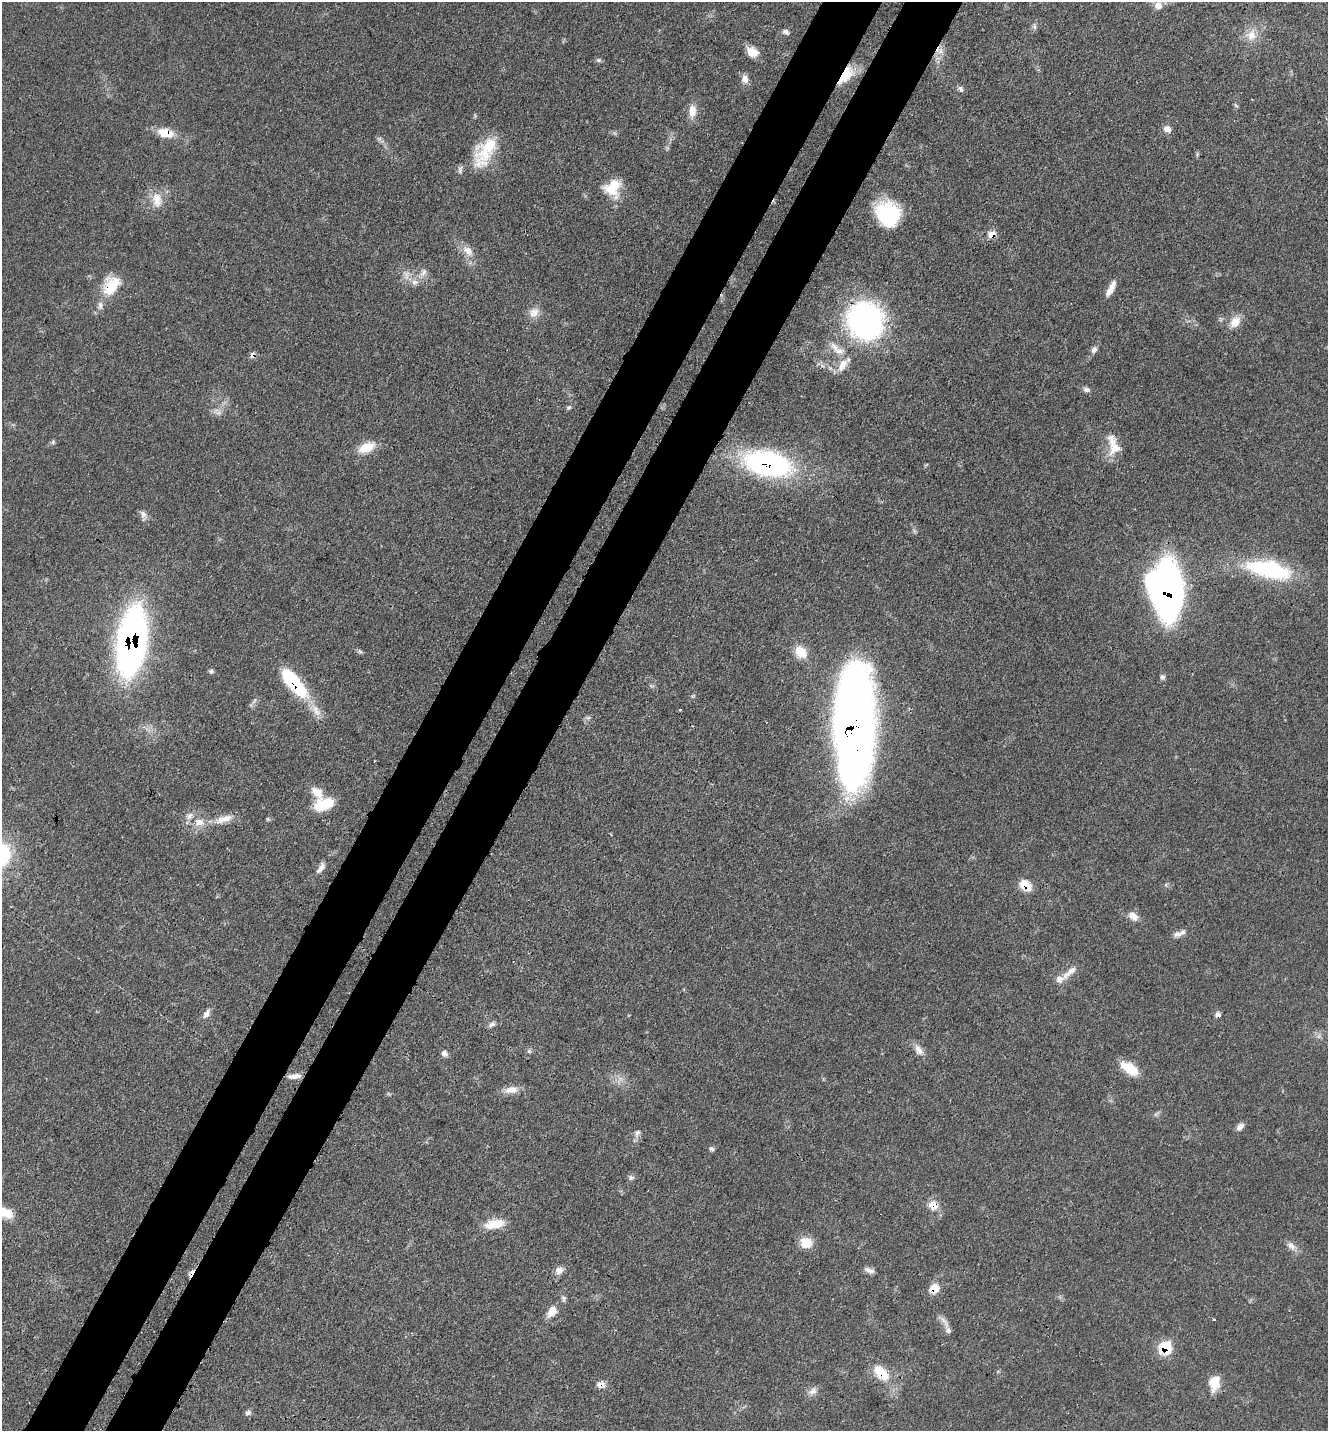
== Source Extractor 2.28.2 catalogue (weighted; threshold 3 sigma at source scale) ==
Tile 7 of 4 x 4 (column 3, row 2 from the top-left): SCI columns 2890-4215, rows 2956-4384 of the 5919 x 5911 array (HDU 1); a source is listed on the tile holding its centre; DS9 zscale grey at full resolution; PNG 1330 x 1433 px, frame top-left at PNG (2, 2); no overlay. Shown black and unused: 9% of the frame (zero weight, under 3 of 4 exposures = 9% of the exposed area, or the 3 px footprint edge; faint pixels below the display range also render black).
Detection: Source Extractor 2.28.2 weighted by HDU 2 'WHT'; one run over the whole footprint, this tile lists its part. Background 0.0616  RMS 0.0036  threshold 0.0161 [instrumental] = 3 sigma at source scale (4.5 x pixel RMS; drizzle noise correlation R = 1.50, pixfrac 1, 0.05/0.05 arcsec/px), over >= 5 px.
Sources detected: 98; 1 cosmic-ray / hot-pixel residue — not listed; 8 inside a brighter listed object's ellipse — not listed separately; the other 89 listed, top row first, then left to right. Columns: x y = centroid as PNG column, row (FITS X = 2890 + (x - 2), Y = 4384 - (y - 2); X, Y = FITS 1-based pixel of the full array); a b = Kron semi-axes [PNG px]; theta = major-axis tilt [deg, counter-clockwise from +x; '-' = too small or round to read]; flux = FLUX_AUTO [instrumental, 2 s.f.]
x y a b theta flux
1158 5 11 11 - 3.5
1034 27 9 4 -81 0.8
786 31 7 6 - 1.1
1251 35 17 14 72 4.8
940 51 11 8 -68 2.3
752 52 14 10 -30 4.4
599 60 6 5 - 0.72
846 75 26 11 53 9.3
745 79 11 9 -84 2.2
961 89 11 4 -60 0.91
1236 105 7 4 -45 0.53
692 111 18 10 89 3.8
1167 129 9 8 - 2.2
165 133 19 10 -12 6.7
490 144 34 22 22 11
612 188 22 19 78 9.3
157 200 22 13 -87 5.5
888 214 22 19 -54 30
992 234 6 5 - 5
468 251 16 11 -39 3.8
423 272 13 7 60 2
415 282 10 7 7 2.1
111 286 26 17 58 11
1111 288 21 6 63 3.1
534 313 15 11 34 3.2
865 321 33 31 -62 92
1235 322 16 12 51 4.2
1094 350 9 7 44 1.3
839 351 16 9 -7 3.3
253 355 7 6 - 1.6
843 365 20 10 58 4.3
1086 390 9 6 -1 1.2
569 407 8 5 40 0.63
53 442 7 5 83 0.63
366 447 21 11 22 6.5
1114 449 22 16 46 5.7
768 464 41 21 -12 87
143 514 10 8 -58 1.6
1270 570 48 17 -13 38
1167 590 37 23 -83 200
131 641 46 18 82 210
360 651 7 4 -44 0.66
801 652 14 10 -49 7
211 671 6 6 - 0.68
1163 677 7 5 2 0.86
294 683 37 12 -50 28
588 718 6 5 - 0.78
853 724 86 27 89 450
317 792 17 11 -46 4.4
324 804 21 11 18 11
189 816 10 7 52 1.8
224 819 26 9 18 4.8
199 822 11 9 8 3.4
320 868 18 6 54 2.1
1025 885 13 9 -40 6
1133 916 13 9 -47 2.8
1177 934 12 8 5 1.8
1070 972 28 7 42 3.4
206 1014 13 7 60 1.9
491 1024 10 6 32 1.1
919 1050 16 9 -56 2.7
529 1051 7 5 -45 0.68
444 1053 8 7 - 1.4
1129 1068 22 11 -34 7.6
295 1076 16 6 8 2.3
511 1090 19 9 4 3.5
1240 1127 11 7 47 1.6
637 1132 7 6 - 1
712 1149 7 5 -38 0.8
631 1177 8 6 -3 0.93
933 1205 13 11 -46 4
9 1213 14 11 -56 3.9
494 1224 25 10 10 6.4
806 1242 14 12 -31 6
1291 1246 14 8 -47 2.2
559 1270 10 9 - 2.2
869 1270 14 6 -18 1.6
191 1273 13 4 57 1.7
934 1288 10 9 - 5
564 1298 9 6 -85 0.92
552 1311 15 9 54 4
1214 1319 3 2 - 0.33
948 1330 12 6 -57 1.6
1165 1348 9 8 - 17
881 1373 25 13 -44 9.2
1214 1383 18 11 84 6.2
601 1384 11 9 -3 2.2
813 1391 12 9 42 2.1
248 1413 8 6 25 1
Overlapping masked pixels (flux is a lower limit): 18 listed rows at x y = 846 75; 165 133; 992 234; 111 286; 865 321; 253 355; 768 464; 1167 590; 131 641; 294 683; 853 724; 1025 885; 933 1205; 191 1273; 934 1288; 1165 1348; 881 1373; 601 1384